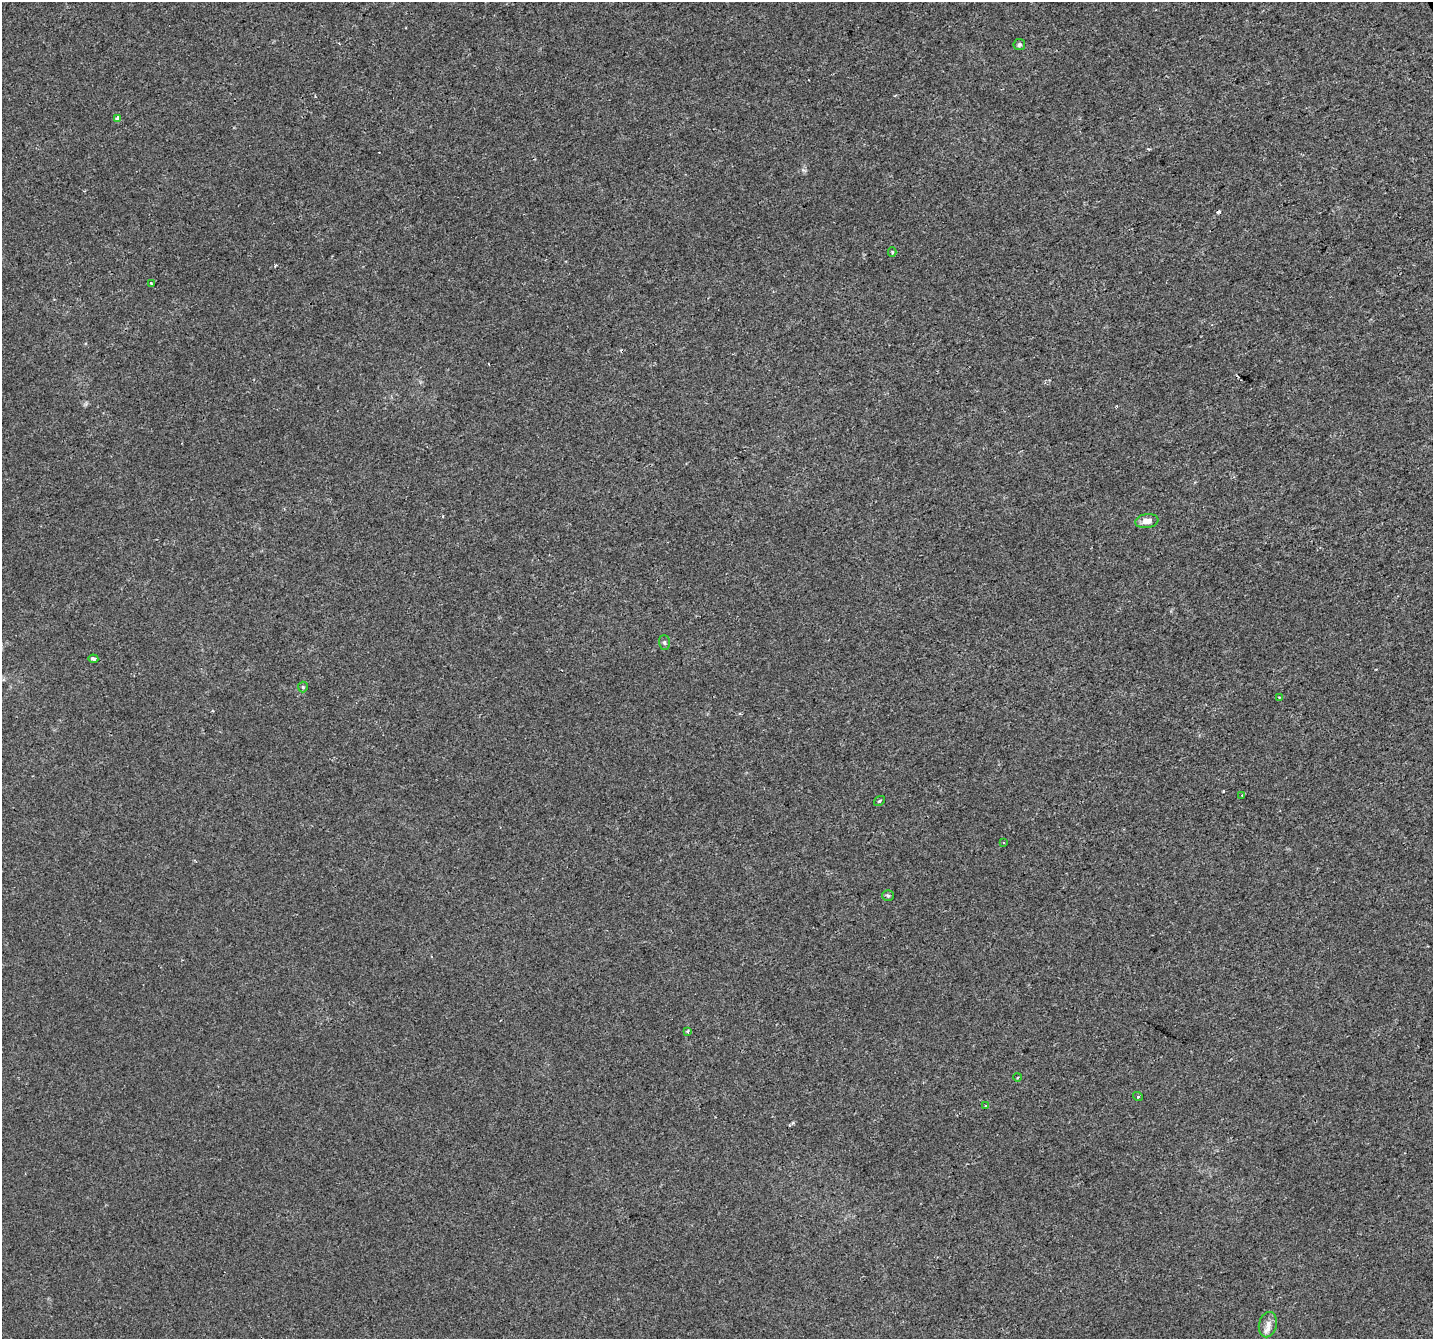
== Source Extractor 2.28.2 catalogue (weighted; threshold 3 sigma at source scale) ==
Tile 10 of 4 x 4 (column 2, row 3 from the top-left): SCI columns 1432-2862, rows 1437-2773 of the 5727 x 5602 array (HDU 1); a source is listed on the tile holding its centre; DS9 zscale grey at full resolution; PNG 1435 x 1341 px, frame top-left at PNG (2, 2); each listed source drawn as its Kron ellipse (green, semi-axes under 4 px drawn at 4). Shown black and unused: <1% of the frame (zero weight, under 2 of 3 exposures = <1% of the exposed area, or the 3 px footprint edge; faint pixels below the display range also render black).
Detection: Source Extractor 2.28.2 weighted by HDU 2 'WHT'; one run over the whole footprint, this tile lists its part. Background 0.00106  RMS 0.0022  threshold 0.00978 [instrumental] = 3 sigma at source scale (4.5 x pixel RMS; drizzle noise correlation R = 1.50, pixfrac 1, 0.0396/0.0396 arcsec/px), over >= 5 px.
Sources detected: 21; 3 cosmic-ray / hot-pixel residue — neither listed nor drawn; the other 18 listed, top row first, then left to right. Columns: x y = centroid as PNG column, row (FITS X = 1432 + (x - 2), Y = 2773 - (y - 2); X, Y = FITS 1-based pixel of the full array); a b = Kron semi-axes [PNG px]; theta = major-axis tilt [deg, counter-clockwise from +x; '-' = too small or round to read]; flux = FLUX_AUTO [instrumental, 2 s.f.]
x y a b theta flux
1019 44 6 5 - 0.46
117 118 4 3 - 0.93
892 252 5 4 - 0.3
151 284 3 3 - 0.45
1147 521 12 7 7 1.6
664 643 7 5 -88 0.42
93 659 5 4 - 0.65
303 687 5 5 - 0.27
1279 697 3 2 - 0.26
1242 796 3 3 - 0.21
879 801 6 4 36 0.28
1004 843 3 2 - 0.18
888 896 6 5 - 0.36
688 1031 4 3 - 0.43
1018 1077 4 3 - 0.23
1138 1097 5 3 - 0.32
986 1106 4 3 - 0.29
1268 1325 13 9 76 1.5